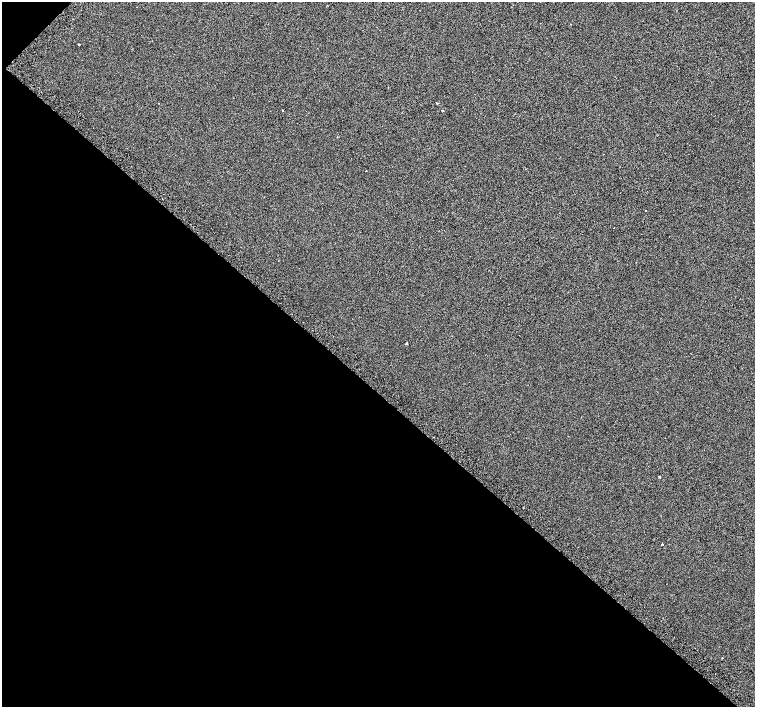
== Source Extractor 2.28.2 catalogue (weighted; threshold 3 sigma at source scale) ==
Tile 9 of 4 x 4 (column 1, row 3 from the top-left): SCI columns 5-1510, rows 1661-3069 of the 6080 x 6080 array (HDU 1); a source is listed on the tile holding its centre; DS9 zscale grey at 2 x 2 block average (1 PNG px = mean of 2 x 2 image px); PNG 757 x 709 px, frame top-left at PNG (2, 2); no overlay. Shown black and unused: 45% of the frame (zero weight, under 2 of 3 exposures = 3% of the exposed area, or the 3 px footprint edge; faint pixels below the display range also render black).
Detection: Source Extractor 2.28.2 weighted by HDU 2 'WHT'; one run over the whole footprint, this tile lists its part. Background 0.0012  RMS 0.012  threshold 0.0537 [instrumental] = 3 sigma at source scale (4.5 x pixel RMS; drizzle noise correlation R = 1.50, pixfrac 1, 0.0396/0.0396 arcsec/px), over >= 5 px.
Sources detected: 13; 3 cosmic-ray / hot-pixel residue — not listed; the other 10 listed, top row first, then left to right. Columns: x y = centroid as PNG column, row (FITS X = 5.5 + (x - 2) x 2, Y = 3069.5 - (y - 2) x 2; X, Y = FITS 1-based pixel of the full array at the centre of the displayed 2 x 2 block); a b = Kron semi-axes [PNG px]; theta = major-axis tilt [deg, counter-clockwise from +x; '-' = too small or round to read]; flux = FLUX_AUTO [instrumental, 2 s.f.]
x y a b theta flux
79 45 2 2 - 12
437 103 2 2 - 4.6
282 110 2 2 - 6.8
442 111 2 2 - 14
645 211 2 2 - 0.91
614 227 2 2 - 1.9
406 343 2 2 - 11
660 477 2 2 - 210
662 544 2 2 - 22
722 658 2 2 - 1.7